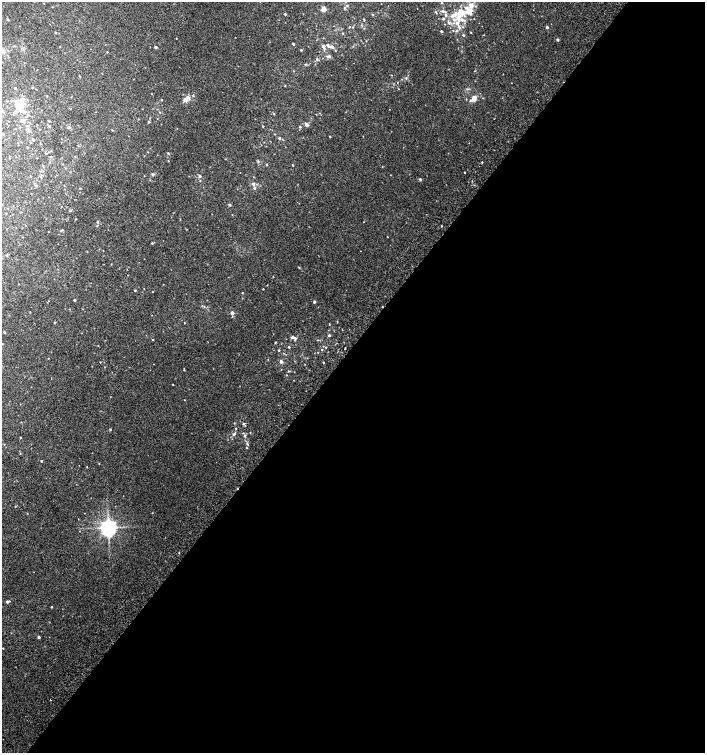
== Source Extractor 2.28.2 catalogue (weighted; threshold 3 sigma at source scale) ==
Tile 12 of 4 x 4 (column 4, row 3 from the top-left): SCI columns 4421-5826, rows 1540-3041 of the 6094 x 6074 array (HDU 1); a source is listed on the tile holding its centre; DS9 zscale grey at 2 x 2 block average (1 PNG px = mean of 2 x 2 image px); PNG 707 x 755 px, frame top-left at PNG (2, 2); no overlay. Shown black and unused: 54% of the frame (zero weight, under 2 of 3 exposures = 2% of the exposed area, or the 3 px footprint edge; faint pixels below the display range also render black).
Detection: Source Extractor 2.28.2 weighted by HDU 2 'WHT'; one run over the whole footprint, this tile lists its part. Background 0.0399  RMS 0.012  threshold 0.0562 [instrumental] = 3 sigma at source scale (4.5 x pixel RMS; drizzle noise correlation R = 1.50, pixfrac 1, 0.0396/0.0396 arcsec/px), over >= 5 px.
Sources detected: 162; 2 cosmic-ray / hot-pixel residue — not listed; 17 inside a brighter listed object's ellipse — not listed separately; the other 143 listed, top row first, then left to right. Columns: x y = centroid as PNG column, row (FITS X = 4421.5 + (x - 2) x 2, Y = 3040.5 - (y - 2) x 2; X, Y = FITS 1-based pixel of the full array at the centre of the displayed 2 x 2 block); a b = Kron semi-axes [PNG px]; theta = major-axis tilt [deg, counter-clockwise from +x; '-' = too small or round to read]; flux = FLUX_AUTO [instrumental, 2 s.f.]
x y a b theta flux
442 2 3 2 - 1.7
345 8 3 3 - 3
323 9 3 2 - 53
468 10 12 7 -53 35
443 11 4 3 - 5.1
436 12 4 2 - 2.4
285 14 2 2 - 3.3
372 15 3 2 - 1.8
446 15 5 3 - 5.3
458 18 13 6 90 31
8 19 3 2 - 2.5
364 19 3 2 - 1.9
443 19 3 3 - 3.8
449 23 6 3 -64 5.2
445 24 2 2 - 0.99
349 27 2 2 - 2.1
353 27 3 2 - 1.2
547 27 2 2 - 5.7
441 31 2 2 - 4
456 31 4 2 - 3.1
55 32 2 2 - 1.9
471 32 2 2 - 1.4
343 33 3 2 - 1.4
463 35 3 2 - 3.6
176 38 2 2 - 1
557 39 3 3 - 3.2
293 44 2 2 - 4.6
60 46 2 2 - 0.95
323 46 4 4 - 7.3
329 46 6 3 -10 6.1
156 47 3 3 - 3.1
3 50 6 4 -18 12
301 50 3 3 - 2.2
335 50 2 2 - 1.3
107 52 2 2 - 1.2
329 56 5 3 - 4.8
317 59 3 3 - 2.4
406 78 4 3 - 3.4
133 79 2 2 - 0.8
32 87 2 2 - 1.8
15 88 2 2 - 2.4
193 96 3 3 - 1.9
474 98 7 5 84 15
161 100 2 2 - 1.4
186 100 8 6 51 14
16 105 7 4 -36 10
22 105 12 5 76 19
15 112 5 2 - 3.6
160 112 3 2 - 1.3
273 113 3 2 - 1.4
29 115 3 2 - 1.7
22 121 3 3 - 9.7
49 121 3 3 - 1.8
149 122 3 2 - 3.8
28 125 3 2 - 1.2
306 125 4 3 - 8.3
263 126 2 2 - 2
68 127 4 3 - 3.5
300 127 3 3 - 2.1
27 130 3 3 - 9.9
3 134 3 2 - 1.6
330 137 2 2 - 1.6
279 138 3 3 - 4
33 140 3 3 - 2.9
27 147 2 2 - 1.4
46 153 3 2 - 1.4
168 153 3 3 - 2.2
226 159 3 2 - 1.3
168 161 2 2 - 1.3
258 161 3 2 - 2
482 162 2 2 - 4.7
267 165 3 2 - 1.4
292 165 2 2 - 1.9
382 167 2 2 - 1
465 172 2 2 - 5.9
153 174 5 3 - 3.5
30 176 2 2 - 1.2
200 176 3 3 - 5.4
420 179 3 2 - 5.3
253 184 4 4 - 4.8
80 188 2 2 - 1.5
254 188 3 3 - 5
229 205 3 3 - 3
70 210 3 3 - 2.1
98 222 3 2 - 2.1
363 222 2 2 - 0.89
97 225 3 2 - 1.6
441 226 2 2 - 2.2
61 230 5 2 - 2.2
387 236 2 2 - 1.2
152 243 3 2 - 2.8
7 255 4 2 - 2.1
299 268 3 2 - 1.4
273 277 3 2 - 1.1
144 289 2 2 - 0.95
263 289 2 2 - 1.5
135 290 2 2 - 2.7
242 293 2 2 - 1.1
74 300 2 2 - 3.6
314 302 2 2 - 6.7
232 313 2 2 - 13
337 322 2 2 - 1.1
185 323 2 2 - 1.2
329 324 3 2 - 1.2
342 329 2 2 - 1.8
4 332 3 3 - 2.4
329 335 3 2 - 5
293 337 6 4 -11 8.1
153 340 2 2 - 1.7
318 340 3 2 - 1.5
275 342 3 2 - 1.5
2 344 2 2 - 1.2
289 347 2 2 - 2.5
326 347 2 2 - 1.8
345 348 3 2 - 1.4
322 349 2 2 - 1.4
279 350 3 2 - 2.2
318 352 2 2 - 0.87
284 353 3 3 - 1.9
281 361 4 3 - 6.6
323 362 2 2 - 1.7
305 364 2 2 - 0.92
289 371 4 2 - 2.4
286 375 2 2 - 1.2
173 384 2 2 - 1.5
184 400 2 2 - 0.96
234 423 3 2 - 1.4
243 424 4 3 - 3.9
236 428 2 2 - 1.8
110 429 3 3 - 2.1
250 432 2 2 - 1.2
234 434 5 3 - 5.9
244 435 3 3 - 3.7
20 438 2 2 - 1.2
247 444 3 2 - 1.9
246 448 2 2 - 1.5
41 461 2 2 - 2.6
87 467 2 2 - 1
108 527 4 4 - 1500
7 602 3 3 - 5.5
52 607 2 2 - 2.2
39 637 3 2 - 5.3
3 648 2 2 - 1.4
Isophote crosses this tile's border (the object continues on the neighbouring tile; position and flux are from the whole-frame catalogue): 1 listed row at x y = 3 50
Diffuse or blended objects may show on this block-average render without a row.